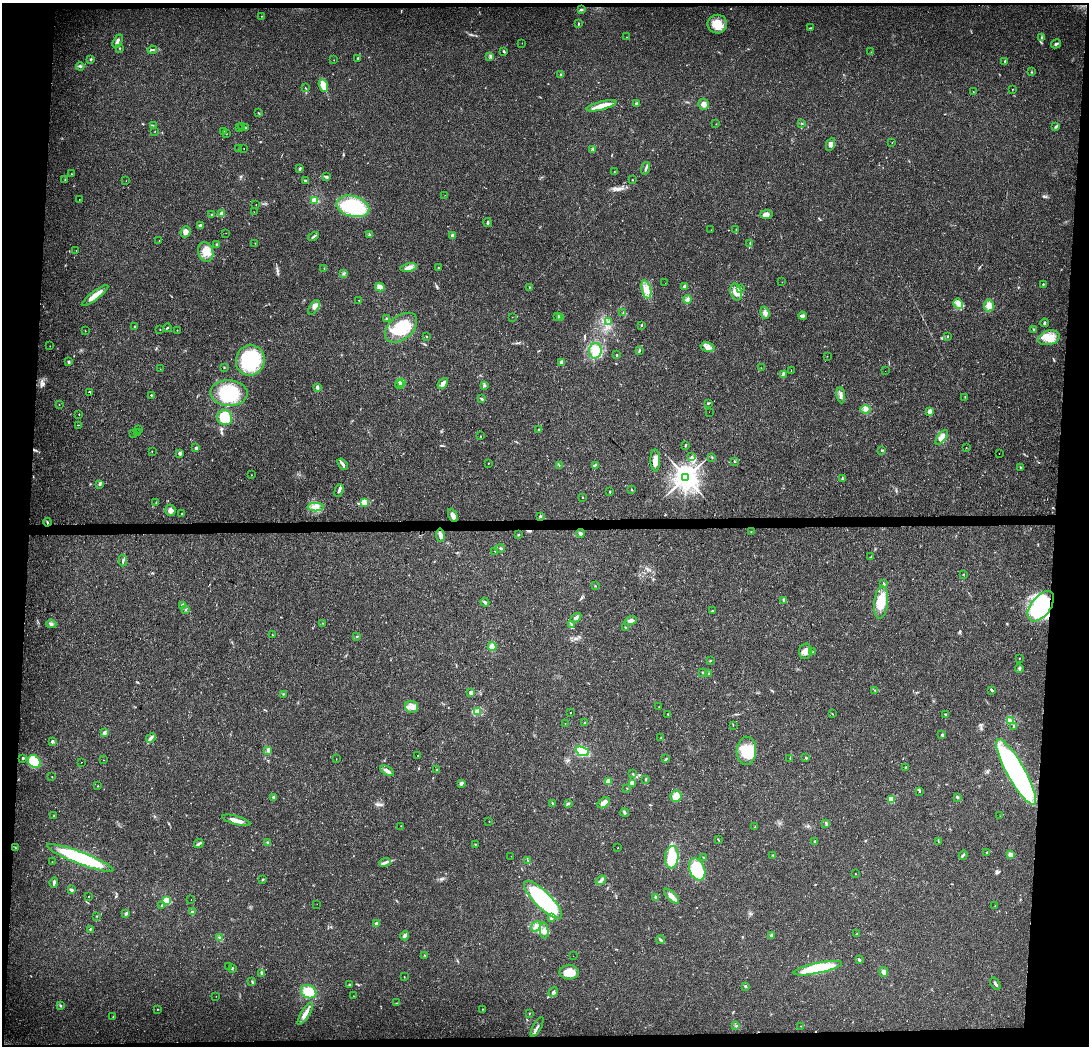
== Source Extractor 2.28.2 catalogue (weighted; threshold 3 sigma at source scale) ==
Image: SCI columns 9-4354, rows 214-4387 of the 4354 x 4601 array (HDU 1 of 3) = the unmasked area's bounding box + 8 px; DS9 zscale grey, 4 x 4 block average (1 PNG px = mean of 4 x 4 image px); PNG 1091 x 1048 px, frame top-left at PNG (2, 3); each listed source drawn as its Kron ellipse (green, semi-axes under 4 px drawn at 4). Shown black and unused: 8% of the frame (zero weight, under 3 of 4 exposures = <1% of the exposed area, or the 3 px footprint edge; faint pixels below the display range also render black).
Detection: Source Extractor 2.28.2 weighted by HDU 2 'WHT'. Background 0.0264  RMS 0.0031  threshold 0.014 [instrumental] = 3 sigma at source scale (4.5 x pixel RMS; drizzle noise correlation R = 1.50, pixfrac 1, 0.0396/0.0396 arcsec/px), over >= 5 px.
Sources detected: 385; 1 too faint to see at this stretch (4 x 4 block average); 3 cosmic-ray / hot-pixel residue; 3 long thin detections or spike segments (spike, bleed or trail) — neither listed nor drawn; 3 coinciding with a brighter row at this scale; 16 inside a brighter listed object's ellipse — not listed separately; the other 359 listed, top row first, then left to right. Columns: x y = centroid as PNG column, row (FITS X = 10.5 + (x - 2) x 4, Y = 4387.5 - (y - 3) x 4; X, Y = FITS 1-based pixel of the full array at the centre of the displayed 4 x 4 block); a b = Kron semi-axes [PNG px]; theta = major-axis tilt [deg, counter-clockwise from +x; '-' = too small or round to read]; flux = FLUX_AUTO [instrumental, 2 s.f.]
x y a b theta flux
581 10 3 2 - 1.7
261 16 2 2 - 0.48
578 23 3 2 - 1.5
717 24 10 9 - 26
810 28 4 2 - 1.3
627 37 2 2 - 0.4
1042 38 3 2 - 1.6
117 41 7 3 61 4.5
522 43 2 2 - 0.44
1056 44 5 2 - 3.3
119 48 3 2 - 0.81
152 50 5 2 - 2.2
504 51 3 2 - 2.3
871 52 2 2 - 0.56
490 57 2 2 - 1.5
358 58 3 2 - 1.8
91 59 3 2 - 2
334 60 2 2 - 0.57
1005 61 3 2 - 1.3
80 66 4 2 - 2.7
1032 72 2 2 - 0.69
561 75 3 2 - 1.7
323 85 6 4 -68 24
305 88 2 2 - 0.79
1013 89 2 2 - 0.64
973 91 2 2 - 0.49
636 103 3 3 - 1.9
704 104 5 5 - 8.1
602 106 15 3 15 23
259 113 3 2 - 1.4
716 124 2 2 - 0.41
802 124 2 2 - 0.95
153 125 2 2 - 0.62
242 126 2 2 - 0.32
1056 126 3 2 - 2.4
246 127 2 2 - 2.1
239 128 2 2 - 0.48
155 131 2 2 - 0.48
223 131 2 2 - 0.6
226 134 2 2 - 0.73
892 142 2 2 - 0.45
830 144 7 4 67 6.7
239 148 2 2 - 1.4
244 148 2 2 - 0.38
593 149 4 2 - 1.9
645 168 6 2 74 3.7
300 169 4 2 - 2.5
614 172 2 2 - 0.69
71 174 2 2 - 0.63
327 177 3 2 - 1.9
65 180 2 2 - 0.73
632 180 2 2 - 1
126 181 2 2 - 0.32
306 181 4 2 - 2.4
445 195 2 2 - 0.33
79 199 2 2 - 0.8
315 200 2 2 - 9
256 204 2 2 - 0.45
353 206 17 10 -15 160
254 212 2 2 - 0.48
222 213 2 2 - 28
212 214 2 2 - 0.78
766 214 6 4 1 8.4
487 222 4 3 - 2.6
200 225 3 2 - 5
711 230 2 2 - 0.46
736 230 2 2 - 0.62
186 232 6 5 - 7.9
226 233 2 2 - 0.54
370 234 3 2 - 1.4
452 235 3 3 - 3
313 236 6 2 32 3.2
159 240 2 2 - 0.37
255 243 2 2 - 0.48
750 243 2 2 - 1.2
216 245 2 2 - 2.9
76 250 2 2 - 0.33
206 252 10 7 -73 20
409 267 8 3 12 9.3
324 268 2 2 - 0.79
438 268 2 2 - 0.78
343 274 2 2 - 0.8
782 282 2 2 - 0.39
665 283 2 2 - 1.8
1043 284 2 2 - 1.6
380 287 4 3 - 12
529 287 2 2 - 0.99
685 287 3 2 - 6.1
646 289 9 4 -75 13
741 289 2 2 - 0.87
736 292 8 5 -74 17
95 295 16 4 37 20
687 299 4 3 - 6.7
359 300 2 2 - 0.52
958 304 5 3 - 6.4
989 305 6 5 - 10
314 307 8 4 57 8.9
623 313 2 2 - 1
765 313 6 3 -73 5
802 316 4 2 - 5.2
512 317 2 2 - 0.51
557 317 2 2 - 1.3
561 317 3 2 - 2.4
386 319 3 2 - 1.8
609 321 2 2 - 0.43
1044 323 4 2 - 2.9
642 325 2 2 - 2.9
135 327 3 2 - 1.9
167 328 4 2 - 1.8
401 328 18 11 40 82
160 329 2 2 - 0.5
1033 329 3 2 - 0.98
177 330 2 2 - 0.77
85 331 2 2 - 0.74
426 336 3 2 - 1.2
948 336 2 2 - 1
1049 338 11 7 15 23
50 346 2 2 - 0.45
707 347 7 4 -15 9.5
595 351 8 6 79 19
639 351 4 2 - 1.7
616 355 2 2 - 1.3
827 356 2 2 - 0.42
250 360 15 14 - 120
68 362 3 3 - 2.2
562 362 4 4 - 4.2
224 367 2 2 - 2
761 368 2 2 - 0.45
160 369 2 2 - 0.3
791 371 2 2 - 0.65
885 371 2 2 - 1.9
783 374 4 2 - 2.4
401 383 4 2 - 3.3
443 383 6 3 50 9.4
399 384 5 2 - 3.5
484 385 4 2 - 2.2
317 387 3 2 - 5.2
90 392 2 2 - 37
229 393 18 13 -3 78
151 395 2 2 - 2.8
841 395 8 3 -82 6
965 397 2 2 - 0.58
482 399 4 2 - 2.6
708 403 3 2 - 1.7
59 405 2 2 - 0.77
866 409 5 4 - 5.6
930 411 4 3 - 6.7
709 412 2 2 - 0.6
79 414 2 2 - 0.8
225 418 8 7 - 43
78 425 2 2 - 0.61
139 429 2 2 - 0.45
539 430 2 2 - 2.3
137 432 2 2 - 0.67
133 433 2 2 - 1
480 436 2 2 - 0.91
942 437 8 4 52 15
685 445 3 2 - 1.2
966 447 2 2 - 0.48
196 448 2 2 - 9.3
881 450 2 2 - 1.2
152 451 2 2 - 0.6
180 453 3 3 - 4.3
999 454 2 2 - 0.78
692 456 2 2 - 0.51
712 457 3 2 - 1.4
655 460 11 5 -89 15
735 461 2 2 - 1.5
488 463 2 2 - 0.62
343 464 6 2 -50 4
559 465 2 2 - 0.56
595 465 4 2 - 2.2
1020 467 2 2 - 1.1
252 475 2 2 - 0.49
686 477 4 3 - 2600
842 478 3 2 - 1.6
100 484 3 2 - 2.2
632 489 2 2 - 0.63
339 491 6 3 70 5.4
610 492 2 2 - 3.6
583 497 2 2 - 0.81
365 502 3 3 - 4.1
156 503 2 2 - 0.95
316 507 8 4 -1 9.6
170 510 5 5 - 7.4
182 514 2 2 - 0.85
453 515 7 4 -65 8.1
540 516 2 2 - 2.3
47 522 4 2 - 1.8
751 532 2 2 - 0.7
580 533 4 2 - 4.9
440 535 6 3 -81 6.2
518 535 3 2 - 1.2
500 548 5 2 - 2.1
495 551 2 2 - 0.95
871 557 2 2 - 1
123 560 6 2 87 2.6
963 574 2 2 - 0.7
883 584 2 2 - 1.1
595 586 2 2 - 1.1
784 600 4 2 - 2.4
485 602 5 3 - 3
881 602 16 7 84 38
183 605 2 2 - 24
1041 606 17 9 52 190
186 609 2 2 - 1.1
712 611 2 2 - 1.7
576 618 6 3 35 4.3
631 620 6 3 19 5.8
323 623 2 2 - 0.55
51 624 5 3 - 3.5
572 625 2 2 - 1.4
625 627 2 2 - 1.3
272 635 2 2 - 0.72
356 637 2 2 - 0.9
492 647 4 4 - 8.3
805 651 8 6 77 12
813 652 2 2 - 0.76
1019 658 2 2 - 0.81
711 661 2 2 - 0.55
1019 668 4 2 - 3.7
703 672 3 2 - 1.5
709 674 3 2 - 1.7
992 690 4 2 - 2.7
875 691 2 2 - 0.64
471 693 2 2 - 20
283 694 2 2 - 0.87
412 707 6 6 - 10
659 707 2 2 - 0.4
478 712 3 2 - 9.8
570 713 2 2 - 1.2
668 714 2 2 - 1.1
832 714 2 2 - 0.88
945 714 3 2 - 1.6
1010 721 3 3 - 2.8
585 723 3 2 - 2.6
565 724 2 2 - 0.34
733 725 2 2 - 0.75
1014 726 4 2 - 1.9
104 733 3 3 - 4
942 735 3 2 - 1.9
661 737 2 2 - 0.88
151 738 5 3 - 4.4
52 741 3 2 - 3.3
267 750 3 2 - 3.2
582 751 7 4 -21 74
746 751 14 10 87 53
418 756 2 2 - 0.57
23 758 2 2 - 5.2
790 758 2 2 - 0.87
806 758 3 2 - 2.2
336 759 2 2 - 0.46
666 759 4 2 - 1.8
103 760 2 2 - 1.4
34 762 7 5 -44 67
81 762 2 2 - 0.57
906 767 3 2 - 1.7
436 769 2 2 - 0.8
387 771 7 3 -32 6.1
1016 772 37 9 -61 390
633 774 2 2 - 0.89
52 777 2 2 - 0.63
646 779 3 2 - 1.6
608 781 4 3 - 7.8
461 783 3 2 - 4.7
632 783 3 2 - 13
98 786 2 2 - 0.89
627 788 2 2 - 0.77
920 791 2 2 - 0.92
676 796 6 5 - 15
274 797 3 2 - 3.1
957 797 3 2 - 2.3
891 799 2 2 - 69
553 803 3 2 - 1.6
568 803 4 2 - 1.9
604 803 7 4 37 14
625 812 4 2 - 3.6
54 816 2 2 - 0.74
1000 816 2 2 - 0.31
236 820 14 3 -16 15
489 821 2 2 - 0.48
826 823 2 2 - 1.6
401 826 2 2 - 0.43
755 827 3 2 - 0.94
718 839 3 2 - 1.1
815 841 2 2 - 0.98
938 841 2 2 - 0.8
267 842 3 2 - 1.7
199 844 5 2 - 3.6
475 844 2 2 - 1
16 848 3 2 - 0.96
618 848 2 2 - 0.64
987 852 3 2 - 0.9
1010 854 3 3 - 7.7
773 855 3 2 - 1.3
963 855 5 2 - 1.9
511 856 2 2 - 0.26
672 857 11 7 86 73
704 857 2 2 - 0.99
80 858 35 6 -21 160
528 860 2 2 - 1.1
52 862 2 2 - 0.53
385 863 6 3 20 5.3
697 869 11 7 -67 100
855 874 2 2 - 0.69
263 879 2 2 - 0.83
601 880 6 3 39 4.9
54 882 5 2 - 4
71 890 3 2 - 4.5
89 896 2 2 - 1.3
671 896 9 3 -45 18
655 897 3 2 - 2.6
167 900 2 2 - 110
191 900 2 2 - 0.52
543 900 25 8 -45 280
317 904 2 2 - 0.28
162 905 2 2 - 1.8
995 906 2 2 - 1
192 912 3 2 - 3.5
126 913 3 2 - 3
97 916 2 2 - 0.71
552 917 4 2 - 2.8
376 924 2 2 - 4.1
536 926 5 3 - 5
90 929 2 2 - 1.2
544 931 8 4 -86 8.9
857 934 3 2 - 1.5
771 935 3 3 - 2.9
405 936 5 3 - 5.9
220 938 4 2 - 2.3
661 940 5 2 - 2.6
425 955 2 2 - 0.66
573 956 2 2 - 0.31
859 960 2 2 - 5.4
229 966 2 2 - 0.36
232 968 3 2 - 1.4
818 968 25 5 12 110
569 972 9 7 -2 20
884 972 5 4 - 6.4
262 973 3 2 - 1.7
404 977 2 2 - 0.63
252 981 3 2 - 1.7
349 984 2 2 - 1.4
995 984 7 2 -56 3.1
745 986 2 2 - 8.5
309 992 8 6 -25 31
553 992 5 2 - 3.1
216 996 2 2 - 0.38
353 996 2 2 - 0.38
396 1003 2 2 - 0.7
60 1005 3 2 - 1.5
157 1009 2 2 - 0.57
482 1009 2 2 - 0.62
305 1014 13 4 59 12
529 1014 3 2 - 0.87
113 1017 2 2 - 0.52
736 1026 2 2 - 0.88
801 1026 2 2 - 0.45
537 1027 11 2 62 5.7
Overlapping masked pixels (flux is a lower limit): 1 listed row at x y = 1041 606
Diffuse or blended objects may show on this block-average render without a row.